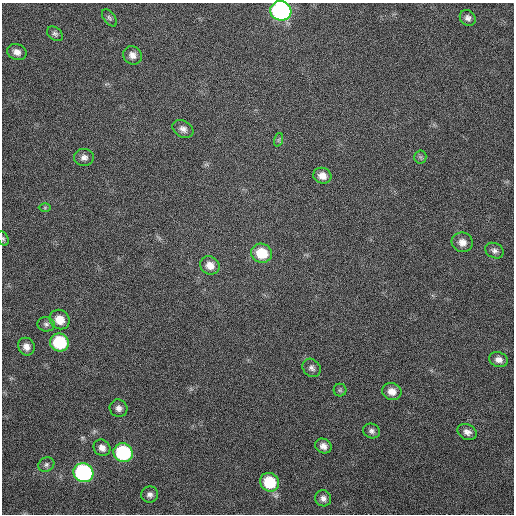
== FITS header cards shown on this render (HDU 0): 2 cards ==
NAXIS1  =                  512
NAXIS2  =                  512

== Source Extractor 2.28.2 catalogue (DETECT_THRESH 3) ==
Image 512 x 512 px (HDU 0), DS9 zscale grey, 1 PNG px = 1 image px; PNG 516 x 516 px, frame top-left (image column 1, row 512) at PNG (2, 3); each listed source drawn as its Kron ellipse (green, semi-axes under 4 px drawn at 4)
Background 390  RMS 9.9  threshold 29.8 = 3 sigma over >= 5 px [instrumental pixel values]
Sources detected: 36; all 36 listed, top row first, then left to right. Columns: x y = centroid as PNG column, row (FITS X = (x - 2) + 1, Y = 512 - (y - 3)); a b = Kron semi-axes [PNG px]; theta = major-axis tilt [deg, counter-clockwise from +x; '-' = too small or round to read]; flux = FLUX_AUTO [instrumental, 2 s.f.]
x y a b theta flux
281 11 11 9 -16 160000
109 18 10 5 -53 1700
468 18 8 7 - 2600
55 34 9 6 -38 1800
17 52 10 8 -23 4300
132 55 10 8 -40 4100
183 129 11 8 -30 3500
278 140 7 4 71 1100
84 157 10 8 0 3300
420 157 6 6 - 1300
322 176 9 8 - 4800
45 208 6 4 1 930
3 239 7 5 -64 1300
462 242 10 9 - 5200
494 251 9 7 -26 2500
262 253 11 9 -18 19000
210 265 10 9 - 6500
60 320 10 9 - 8900
46 324 8 7 - 2100
59 342 9 9 - 39000
26 347 9 8 - 4300
498 360 9 7 -18 3900
312 368 10 8 -44 2700
340 390 6 6 - 1300
392 391 10 8 -19 5400
119 408 9 8 - 3300
371 431 8 7 - 2400
467 432 10 7 -25 3600
323 446 8 7 - 3800
102 448 9 8 - 3900
123 453 10 9 - 60000
46 464 8 7 - 1800
83 473 10 9 - 110000
269 482 10 9 - 30000
150 495 8 8 - 2800
323 498 8 8 - 3100
At the frame edge (FLAGS 8, measured only in part): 2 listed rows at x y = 281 11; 3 239